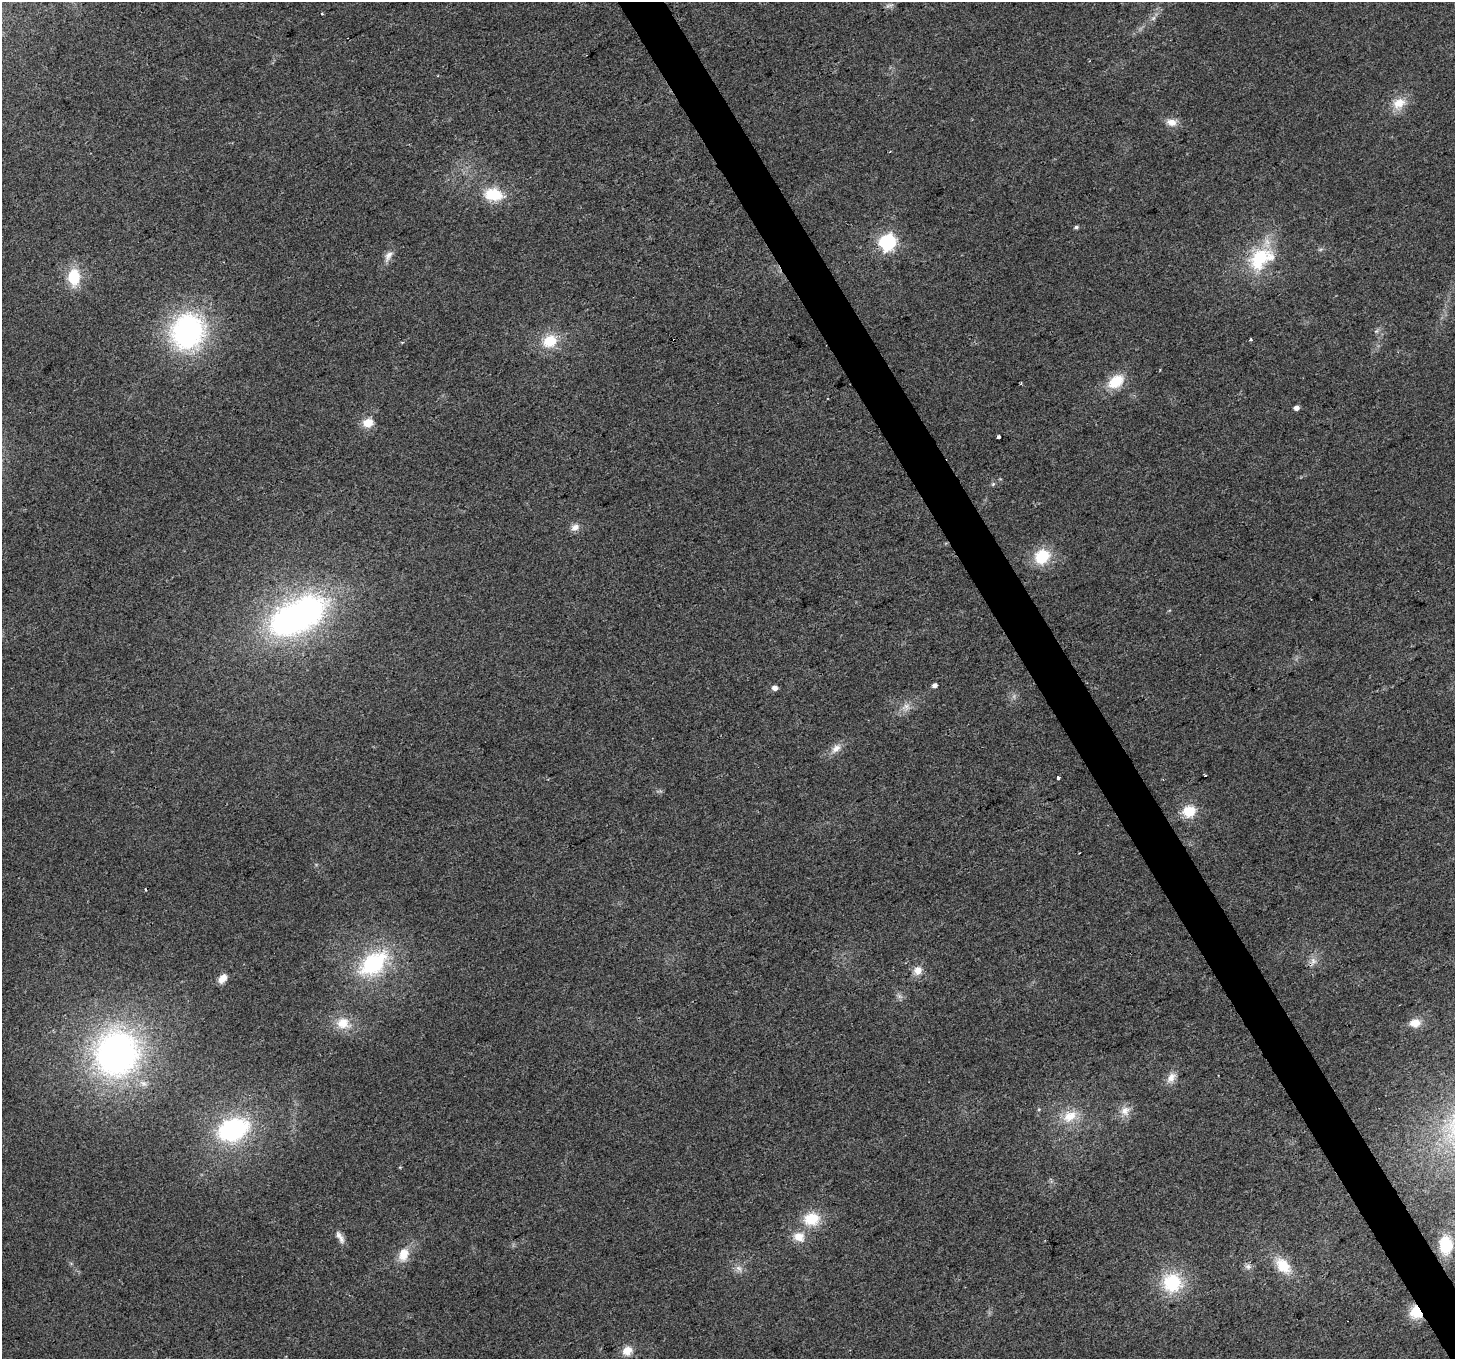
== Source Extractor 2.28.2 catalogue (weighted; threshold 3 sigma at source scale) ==
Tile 6 of 4 x 4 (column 2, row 2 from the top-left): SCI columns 1453-2905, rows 2824-4180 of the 5813 x 5705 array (HDU 1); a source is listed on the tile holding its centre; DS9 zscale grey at full resolution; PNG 1457 x 1361 px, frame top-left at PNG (2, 2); no overlay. Shown black and unused: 3% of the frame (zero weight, under 2 of 3 exposures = <1% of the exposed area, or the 3 px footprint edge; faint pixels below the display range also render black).
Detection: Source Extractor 2.28.2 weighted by HDU 2 'WHT'; one run over the whole footprint, this tile lists its part. Background 0.035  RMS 0.0064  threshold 0.0286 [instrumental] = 3 sigma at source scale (4.5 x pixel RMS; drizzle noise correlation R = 1.50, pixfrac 1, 0.0396/0.0396 arcsec/px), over >= 5 px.
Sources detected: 58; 1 too faint to see at this stretch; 1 inside a brighter object's white glare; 3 cosmic-ray / hot-pixel residue — not listed; the other 53 listed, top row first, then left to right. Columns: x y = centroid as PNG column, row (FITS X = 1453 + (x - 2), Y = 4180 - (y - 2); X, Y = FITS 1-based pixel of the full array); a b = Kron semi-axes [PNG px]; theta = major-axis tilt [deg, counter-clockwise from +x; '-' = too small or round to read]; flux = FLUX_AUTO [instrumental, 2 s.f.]
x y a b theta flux
1153 18 7 6 - 2
1399 103 19 14 36 11
1171 122 14 9 -14 5.6
493 194 25 16 -7 20
1076 227 6 4 16 1.2
888 242 7 6 - 190
388 256 17 8 57 4.5
1260 259 38 25 36 42
74 277 17 12 89 21
1376 331 6 5 - 1.3
187 332 38 35 59 120
1251 339 3 3 - 1
674 340 3 3 - 2.5
550 341 15 13 26 17
402 342 3 3 - 0.78
1116 381 23 15 36 16
1296 408 5 4 - 3.8
368 423 5 5 - 35
999 437 4 3 - 3
993 484 5 5 - 0.91
575 527 12 8 17 3.9
1042 557 16 14 37 23
305 611 42 36 22 150
935 685 6 5 - 2.3
775 688 5 4 - 4.1
906 706 9 7 0 3.2
836 749 17 9 45 5.3
1058 778 3 3 - 8.8
1189 811 15 13 15 14
145 889 3 2 - 0.76
1313 961 12 9 85 4
373 963 35 21 38 61
918 970 12 11 - 5.8
222 979 11 7 49 5.6
899 996 7 5 -45 1.8
343 1023 20 16 -14 12
1415 1023 14 10 6 7.1
116 1053 48 44 68 220
1171 1077 16 10 53 5.6
1125 1111 14 13 - 6.3
1070 1116 22 15 30 14
233 1129 31 21 21 80
811 1219 21 17 14 18
340 1237 19 6 -59 3.8
799 1237 15 13 -16 8.9
1446 1245 19 14 -87 23
403 1254 19 13 70 10
1283 1266 22 14 -48 16
1248 1267 8 6 -69 2.1
739 1268 11 6 -37 3
1172 1283 22 21 - 35
1416 1312 13 11 -66 17
627 1351 12 11 - 7.1
Overlapping masked pixels (flux is a lower limit): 2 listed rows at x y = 674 340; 1416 1312